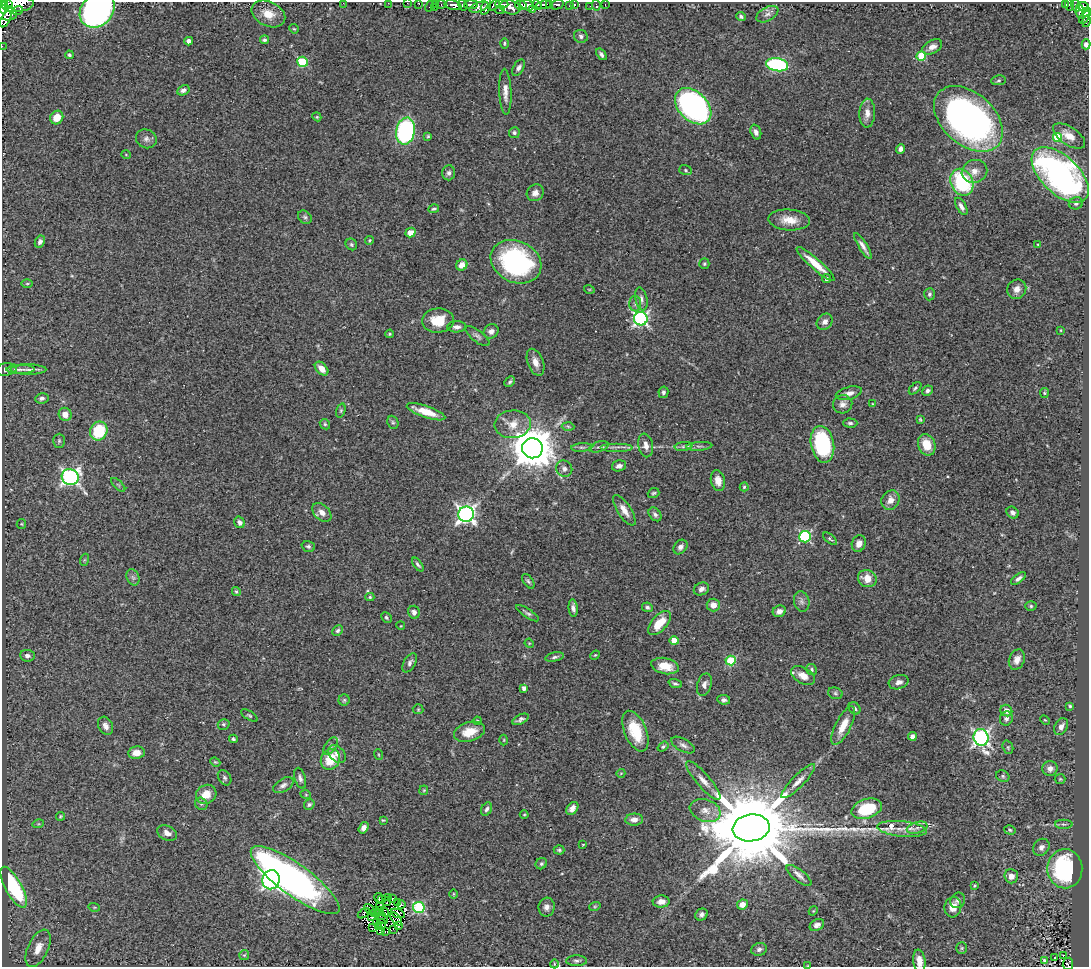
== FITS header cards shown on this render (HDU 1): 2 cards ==
NAXIS1  =                 1087
NAXIS2  =                  965

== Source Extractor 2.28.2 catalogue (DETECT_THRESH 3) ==
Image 1087 x 965 px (HDU 1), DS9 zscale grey, 1 PNG px = 1 image px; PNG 1091 x 969 px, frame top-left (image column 1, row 965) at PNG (2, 2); each listed source drawn as its Kron ellipse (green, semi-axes under 4 px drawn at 4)
Background 0.635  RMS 0.04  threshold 0.119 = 3 sigma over >= 5 px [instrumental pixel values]
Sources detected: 327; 1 with non-positive FLUX_AUTO (blend fragments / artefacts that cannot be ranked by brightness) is neither listed nor drawn; the other 326 listed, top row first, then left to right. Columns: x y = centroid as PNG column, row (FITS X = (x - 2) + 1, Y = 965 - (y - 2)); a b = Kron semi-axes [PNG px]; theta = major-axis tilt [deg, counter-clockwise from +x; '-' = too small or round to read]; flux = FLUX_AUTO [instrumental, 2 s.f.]
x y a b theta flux
343 3 2 2 - 30
388 3 2 2 - 3.5
407 3 2 2 - 8.6
419 3 3 3 - 27
8 4 3 2 - 120
18 4 16 7 4 1600
436 4 3 2 - 18
502 4 6 3 -2 140
574 4 4 3 - 57
1065 4 3 3 - 20
1069 4 6 3 -78 56
441 5 5 3 - 9.2
453 5 8 5 -13 370
463 5 5 4 - 130
471 5 7 3 4 370
494 5 6 4 41 140
521 5 6 4 -16 410
527 5 7 5 -30 700
537 5 5 3 - 190
544 5 8 4 9 420
549 5 3 2 - 48
557 5 7 4 16 210
596 5 5 3 - 7.6
605 5 3 2 - 10
1076 5 6 3 -70 100
4 6 8 4 82 670
430 6 5 3 - 63
486 6 9 4 70 340
569 6 3 2 - 7.9
590 6 2 2 - 3.4
1083 6 6 3 -10 79
435 7 2 2 - 3.9
479 7 10 4 19 340
510 7 10 7 -16 650
17 10 6 3 16 250
97 10 19 15 46 1000
500 10 5 3 - 46
532 10 4 3 - 88
1080 12 7 4 -84 95
1087 12 5 4 - 150
5 13 12 7 -13 1000
268 14 18 12 -26 40
767 14 12 6 28 12
741 16 5 4 - 6.1
1084 17 7 3 52 170
6 19 9 4 63 890
1086 21 6 3 77 120
294 29 5 4 - 2.6
581 36 7 6 - 7.8
264 40 4 4 - 6.9
189 41 4 4 - 19
505 43 5 4 - 3.6
1086 44 5 4 - 13
2 46 2 2 - 7.7
932 47 11 6 28 16
601 54 6 4 -52 6.8
69 55 4 4 - 4.3
921 56 5 4 - 110
302 62 5 5 - 170
777 65 11 6 -10 330
518 68 9 5 58 10
999 80 7 5 8 4.6
183 90 6 5 - 9.2
505 92 23 6 -88 23
693 106 21 14 -45 750
867 113 14 8 88 21
57 117 7 6 - 40
317 117 4 3 - 2.7
968 119 40 26 -42 1100
405 131 13 9 78 390
756 132 7 5 -71 10
514 133 5 5 - 5.5
428 136 4 4 - 3.4
1069 136 18 9 -34 32
1057 137 5 5 - 90
146 139 10 9 - 12
901 149 5 4 - 9.2
126 155 5 3 - 1.9
685 170 6 5 - 4.9
974 171 13 11 20 23
449 173 7 6 - 8.1
1060 175 35 19 -44 870
962 182 14 11 -65 230
535 193 9 8 - 16
1076 203 7 6 - 7.4
961 206 9 4 -60 11
434 209 5 3 - 4.6
305 217 8 6 -43 5.9
789 220 21 10 -4 43
410 233 5 4 - 26
369 240 4 3 - 2.8
40 242 6 4 64 8.3
351 244 6 5 - 4.4
1038 245 4 3 - 2.3
863 246 15 4 -58 14
516 262 26 20 -26 430
704 264 5 5 - 3.8
815 264 25 5 -41 53
462 265 6 5 - 25
826 279 4 4 - 7.2
27 284 6 4 1 3.4
589 289 5 3 - 2.4
1017 289 10 9 - 18
929 294 6 5 - 6.5
641 299 11 6 -79 11
635 304 8 6 -89 7.3
641 319 7 6 - 630
438 321 16 12 5 57
825 322 9 7 47 13
457 327 9 5 3 11
1061 330 3 2 - 1.9
491 331 8 6 31 12
390 334 4 3 - 3.7
477 336 14 5 -38 10
535 362 14 8 -70 23
6 369 10 6 7 10
21 369 14 4 1 14
322 369 8 5 -46 25
29 370 18 5 0 16
510 382 6 4 45 4.9
915 388 7 4 44 5
928 391 5 5 - 7
663 392 6 5 - 6.3
849 393 13 6 15 15
1044 393 5 4 - 3.2
42 398 6 5 - 7.3
843 404 10 9 - 14
873 404 4 3 - 2.5
341 411 7 4 71 4.1
426 412 20 6 -19 49
65 414 7 6 - 26
920 420 4 3 - 2.7
393 422 7 5 -68 4.6
850 423 7 4 -2 5.2
325 424 5 4 - 4.4
513 424 18 14 6 41
568 426 6 4 -3 3.3
99 431 10 8 62 130
59 441 7 6 - 5.6
822 444 18 11 -79 240
646 445 12 7 -79 17
927 445 11 8 -67 51
683 446 9 4 7 7.7
699 446 13 3 4 7
582 447 10 4 4 6.8
599 447 10 5 17 8.1
617 447 16 3 0 10
532 448 10 10 - 9100
619 466 7 5 15 11
564 469 8 7 - 10
70 477 8 7 - 800
718 481 10 7 -77 20
118 485 9 3 -45 4.2
744 487 4 4 - 4.3
653 493 6 5 - 4.7
890 500 10 8 59 19
624 510 17 6 -57 23
322 512 11 7 -44 19
1013 513 6 5 - 8.5
466 514 7 7 - 1100
655 514 8 5 -49 7.9
239 522 6 5 - 9.6
21 524 5 4 - 2.9
805 537 6 5 - 310
830 539 8 3 -39 4
859 543 8 7 - 18
308 546 7 5 -18 6.1
680 547 8 6 48 9.2
84 560 6 4 71 3.3
418 564 8 3 -53 6.2
133 577 8 6 -68 8.5
867 579 9 8 - 35
1018 579 8 4 37 8.9
528 581 8 5 -53 5.9
701 589 8 6 25 11
236 591 5 4 - 4.1
370 597 4 4 - 3.6
802 601 10 7 -77 12
713 605 7 6 - 17
1031 606 6 5 - 4.2
647 607 5 4 - 5.9
573 608 8 4 -84 9.6
779 611 6 5 - 14
414 612 6 6 - 10
527 613 13 4 -34 7.4
386 617 6 4 -46 4.8
659 623 15 7 47 53
401 626 4 3 - 2.3
338 631 6 4 44 5.3
674 641 4 4 - 56
529 643 5 3 - 2.4
595 655 5 4 - 3
27 656 7 6 - 11
555 657 9 4 12 6.3
731 660 5 5 - 130
1017 660 10 7 68 19
410 663 10 6 60 9.1
665 666 14 8 -12 45
812 670 6 5 - 5.4
803 676 13 8 -31 24
899 682 10 7 16 14
675 684 7 4 -20 5.3
704 685 11 7 75 13
524 688 4 4 - 14
835 693 7 5 -16 5.6
344 700 5 5 - 4.5
724 700 6 4 -9 7.4
1070 706 4 4 - 3.4
855 708 7 5 -52 7.4
418 709 5 5 - 3.1
1006 710 6 5 - 18
249 715 9 4 -32 4.3
1006 718 7 6 - 10
520 719 9 4 27 8.9
1045 720 5 3 - 2.5
477 721 4 3 - 3.3
224 724 6 5 - 5
105 726 9 7 -62 13
843 726 21 7 64 44
1061 727 9 6 58 14
635 731 21 11 -68 86
469 732 16 9 16 47
912 736 4 4 - 12
981 737 8 7 - 830
233 739 4 3 - 3.8
504 740 5 3 - 2.5
683 745 13 6 -29 11
330 746 10 5 53 9.2
663 747 6 4 37 4.2
1008 747 7 5 -71 5.1
136 753 8 6 8 25
337 754 10 7 -48 15
378 755 5 2 - 2.2
330 759 11 9 61 70
215 762 5 3 - 3
1050 768 7 7 - 17
621 773 4 3 - 1.8
1003 776 7 5 -23 5.3
225 778 8 6 -58 6.3
300 778 11 5 -73 9.3
1060 779 5 5 - 3.7
703 780 25 6 -49 25
798 781 23 6 45 22
283 785 11 6 31 10
424 790 5 4 - 2.9
206 794 11 9 32 39
306 795 5 3 - 2.3
201 804 7 5 -42 6.5
309 804 6 5 - 5.6
572 808 7 5 51 14
487 809 7 5 62 7.2
867 809 15 9 17 140
705 810 16 11 -19 29
524 815 4 3 - 2.2
60 816 5 4 - 2.8
383 820 4 3 - 2.7
634 820 9 6 2 15
38 824 6 3 17 3
1064 824 9 4 0 5.9
364 828 6 4 57 12
751 828 18 13 7 59000
917 828 10 5 14 13
902 829 25 8 -6 33
1010 830 6 4 -17 4.2
167 833 10 7 -26 17
583 844 3 2 - 2.1
1041 847 9 7 50 14
559 850 5 4 - 4.5
541 864 6 5 - 4.8
1065 869 20 17 -89 360
799 876 15 6 -38 13
1011 876 7 7 - 19
271 880 9 8 - 1100
295 880 54 16 -36 1100
974 886 4 3 - 3.9
14 887 23 8 -61 240
453 894 5 3 - 2.4
388 897 3 2 - 3.4
379 898 5 2 - 2.1
393 898 3 2 - 2.5
382 900 2 2 - 2.6
958 900 8 7 - 8.2
387 901 4 2 - 4
398 902 4 2 - 4.1
661 902 8 6 2 17
742 904 5 5 - 25
401 905 4 2 - 4
380 906 3 2 - 2
595 906 6 3 19 3.1
94 907 6 3 -17 3
419 907 5 5 - 280
547 907 9 8 - 14
953 907 10 8 76 30
369 909 6 2 -50 4.4
379 910 2 2 - 1.3
813 911 5 3 - 2.4
385 912 5 2 - 2.3
364 913 7 3 29 4.6
376 913 5 2 - 3.2
398 913 7 4 -22 0.61
701 914 6 5 - 9.3
381 915 3 2 - 0.85
372 917 4 3 - 0.26
382 918 6 2 -32 0.59
396 919 8 4 -50 1.6
377 922 3 2 - 1.8
382 924 5 2 - 3.7
817 925 8 5 28 12
399 926 2 2 - 2.6
378 927 3 2 - 2.4
372 928 3 2 - 1.3
393 929 2 2 - 2.3
381 930 4 2 - 0.066
385 932 4 2 - 3.3
38 948 20 10 65 35
962 948 6 5 - 4.4
759 949 8 6 16 9.3
244 955 5 5 - 3.2
1063 955 3 3 - 3.1
1055 958 2 2 - 1.7
1044 960 4 3 - 3.1
577 961 10 5 0 7.5
919 961 11 6 -82 21
554 964 4 3 - 2.1
1068 964 6 5 - 57
808 966 3 2 - 1.7
At the frame edge (FLAGS 8, measured only in part): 14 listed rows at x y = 343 3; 388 3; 407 3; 419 3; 18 4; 97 10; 1087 12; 5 13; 1086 21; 1086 44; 2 46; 919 961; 1068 964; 808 966
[1 non-positive-flux detection neither listed nor drawn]